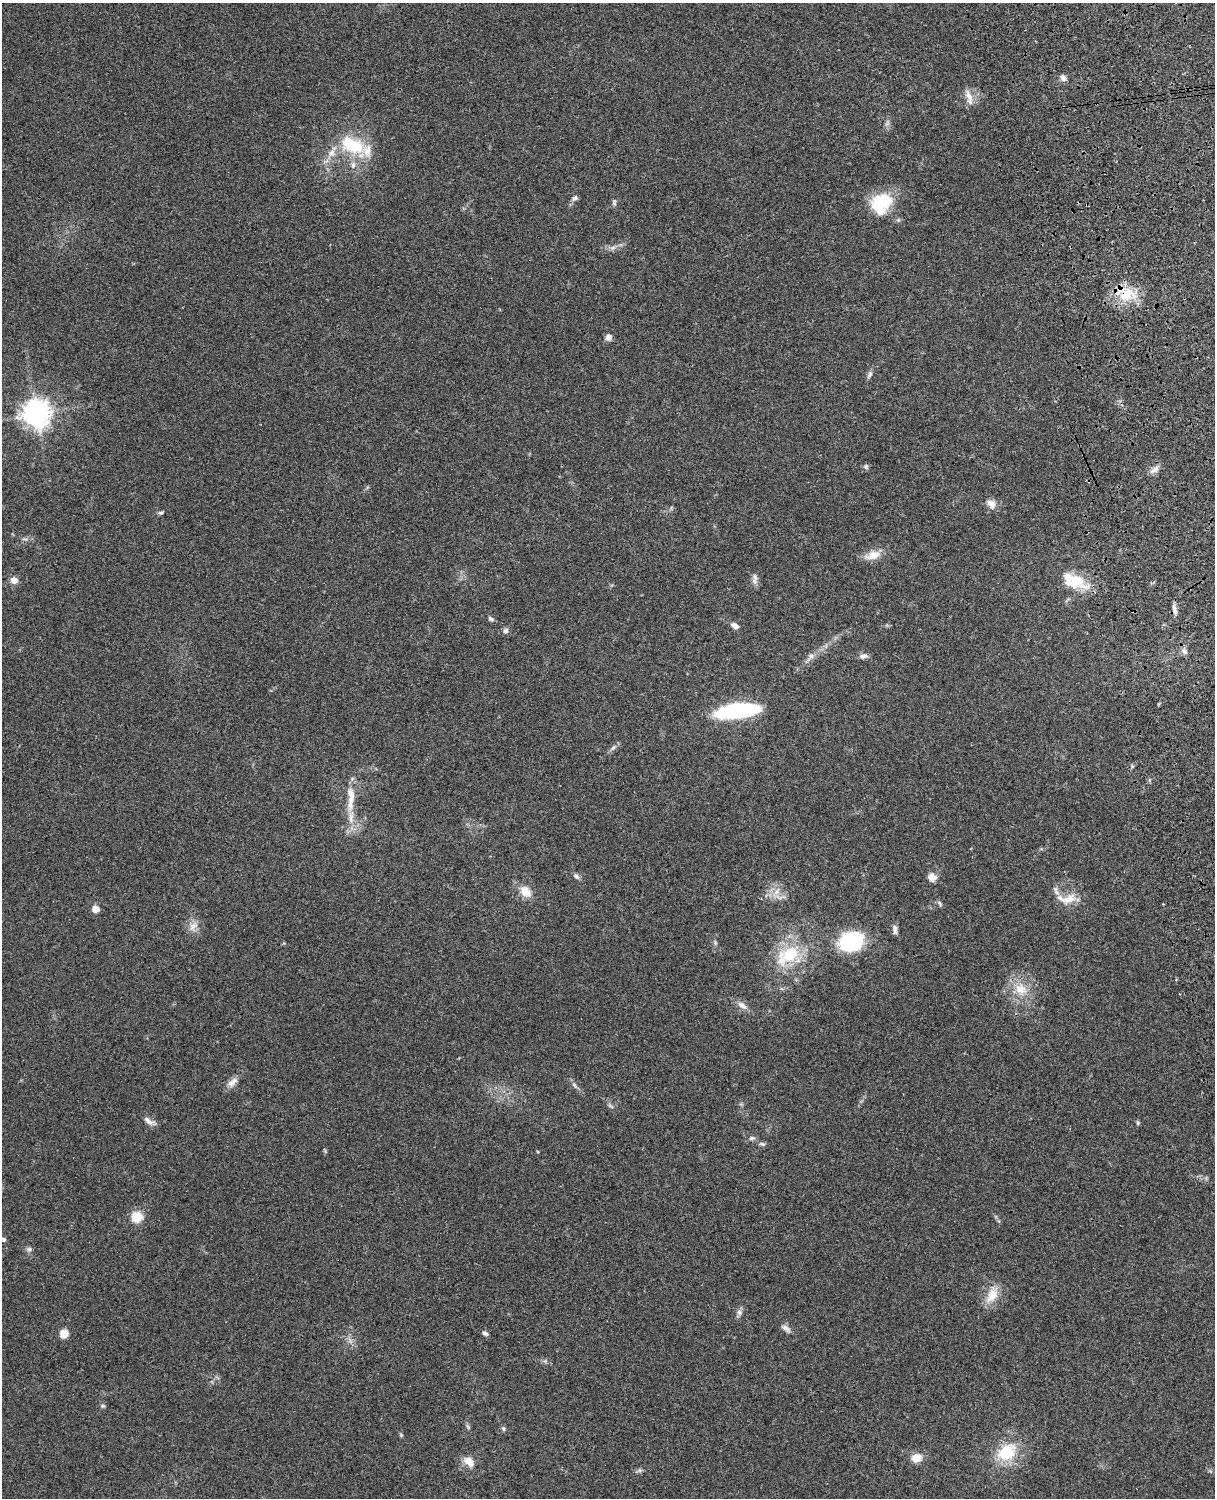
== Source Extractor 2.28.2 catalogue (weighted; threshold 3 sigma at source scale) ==
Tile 6 of 4 x 3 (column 2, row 2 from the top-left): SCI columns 1330-2542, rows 1659-3154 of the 5088 x 4927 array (HDU 1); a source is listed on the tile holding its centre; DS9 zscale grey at full resolution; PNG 1217 x 1500 px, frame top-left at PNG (2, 3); no overlay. Shown black and unused: <1% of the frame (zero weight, under 3 of 4 exposures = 6% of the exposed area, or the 3 px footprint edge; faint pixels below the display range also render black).
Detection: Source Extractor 2.28.2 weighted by HDU 2 'WHT'; one run over the whole footprint, this tile lists its part. Background 0.109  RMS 0.0066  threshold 0.0297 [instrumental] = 3 sigma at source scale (4.5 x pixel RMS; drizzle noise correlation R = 1.50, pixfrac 1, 0.05/0.05 arcsec/px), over >= 5 px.
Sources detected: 70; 3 inside a brighter listed object's ellipse — not listed separately; the other 67 listed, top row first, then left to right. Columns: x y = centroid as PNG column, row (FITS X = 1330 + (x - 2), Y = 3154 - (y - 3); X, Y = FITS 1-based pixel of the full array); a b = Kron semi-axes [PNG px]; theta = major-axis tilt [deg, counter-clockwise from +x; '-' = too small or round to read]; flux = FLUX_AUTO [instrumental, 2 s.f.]
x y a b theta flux
1063 78 8 7 - 2.7
969 97 23 7 -75 5.2
352 145 33 18 -24 32
353 165 9 7 74 3
575 198 8 6 20 1.6
614 202 9 5 -83 1.4
881 203 27 21 49 30
613 247 7 4 19 1.7
1126 294 25 19 4 21
608 337 8 7 - 2.9
870 375 11 5 66 2
36 414 10 10 - 490
866 467 7 6 - 1.5
1155 469 14 7 35 3.5
991 504 13 9 -49 4.5
161 513 7 4 7 1.1
873 555 21 11 16 8
14 580 8 7 - 4.5
1077 580 31 17 -35 20
755 581 10 7 -56 2.8
1174 609 15 5 -78 2.7
491 619 8 5 -32 1.6
735 626 9 6 -27 3.6
506 631 7 7 - 1.8
1184 651 10 6 -58 2.6
811 656 8 6 1 2.2
863 656 11 6 9 2.4
738 711 43 13 7 75
613 748 9 4 54 1.7
350 804 19 7 -87 8.4
576 876 9 6 -43 1.9
932 877 9 8 - 5
1056 891 16 6 -71 3.7
526 892 17 12 -43 8
777 892 11 7 45 4.5
1068 899 22 11 24 9.6
940 903 9 3 -76 1.1
95 909 6 6 - 7.8
193 926 14 9 43 4.9
895 929 12 6 -87 2.5
851 941 20 15 21 64
788 955 36 21 33 33
1021 989 18 15 -24 13
742 1005 15 8 -34 4.2
232 1082 16 8 44 4.4
574 1085 6 4 -49 1.2
610 1106 11 2 -35 1.1
148 1121 16 6 -32 3.4
1138 1123 6 5 - 0.97
752 1138 8 5 17 1.6
762 1144 10 5 -17 1.5
137 1217 9 9 - 14
3 1239 9 6 -16 1.7
29 1249 8 5 0 1.6
992 1295 22 12 60 11
739 1312 8 6 -74 2.1
786 1328 14 6 -38 2.7
485 1333 7 5 -24 1.6
64 1334 10 10 - 5.4
545 1361 5 5 - 1.2
103 1406 7 5 18 1.1
503 1429 6 6 - 1.3
401 1435 5 5 - 0.76
1006 1452 20 15 31 27
917 1458 14 11 17 6.9
469 1461 15 10 -44 6.6
640 1470 6 6 - 1.3
Overlapping masked pixels (flux is a lower limit): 1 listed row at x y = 1126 294
Isophote crosses this tile's border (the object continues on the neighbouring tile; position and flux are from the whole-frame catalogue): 1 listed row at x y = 3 1239